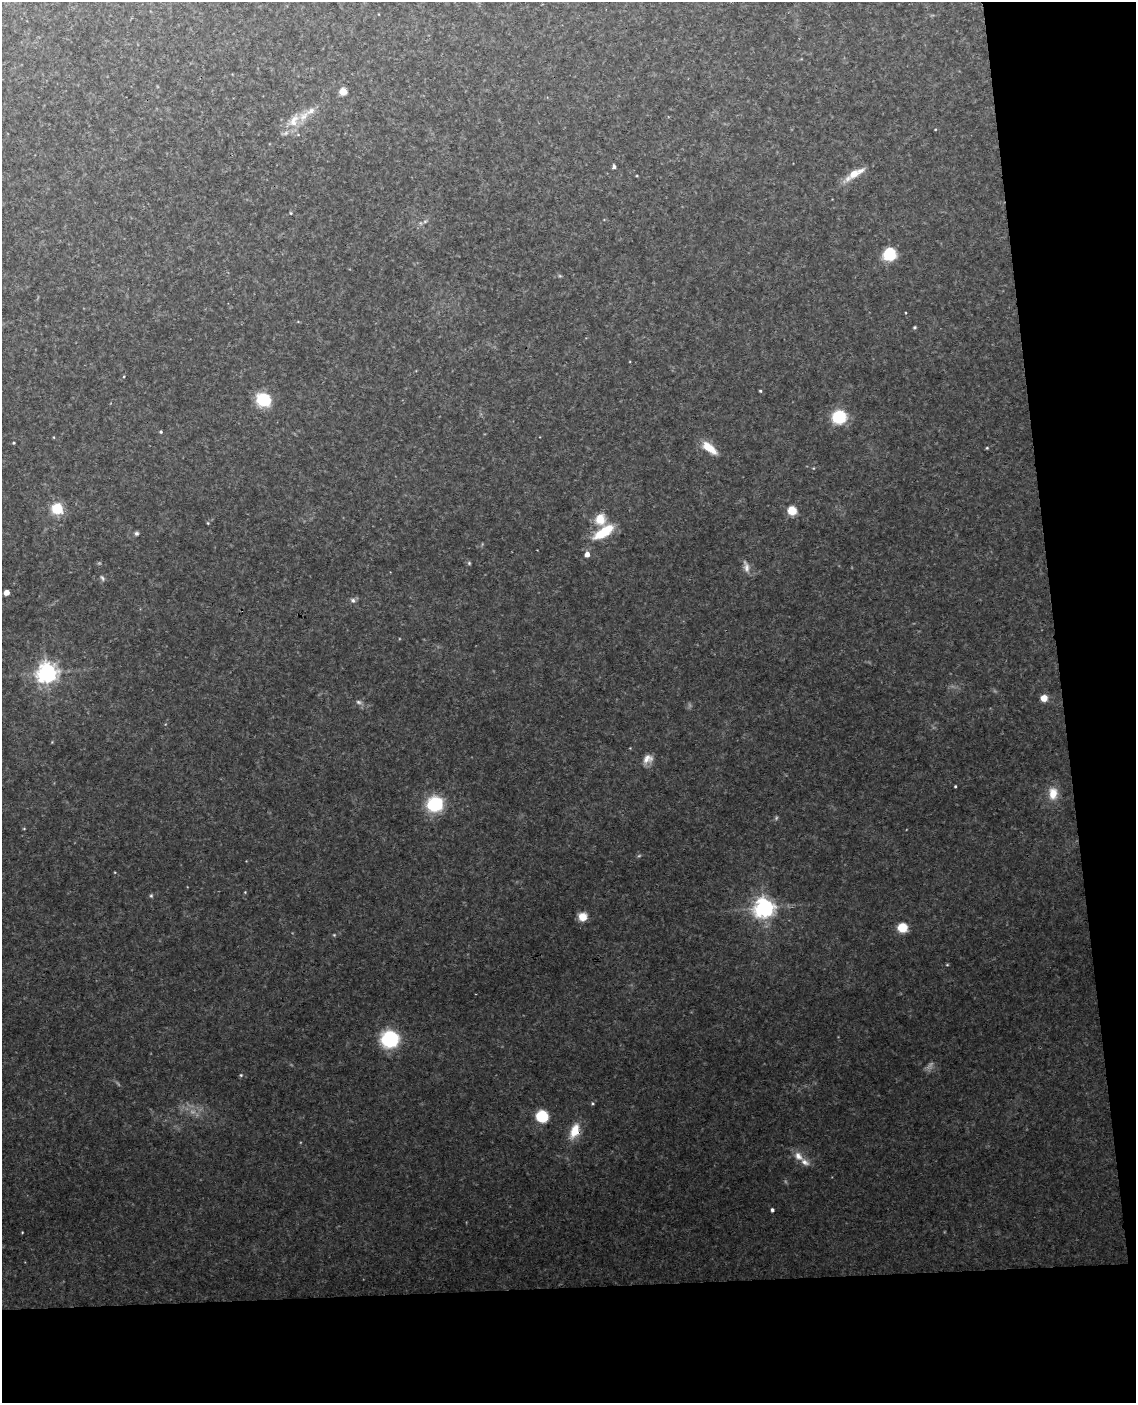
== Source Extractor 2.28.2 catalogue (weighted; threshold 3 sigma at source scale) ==
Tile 12 of 4 x 3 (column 4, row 3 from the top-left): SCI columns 3463-4596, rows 243-1643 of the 4654 x 4584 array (HDU 1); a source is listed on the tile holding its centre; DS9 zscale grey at full resolution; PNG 1138 x 1405 px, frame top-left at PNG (2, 2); no overlay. Shown black and unused: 15% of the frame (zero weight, under 3 of 4 exposures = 6% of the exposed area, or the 3 px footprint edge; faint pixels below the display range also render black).
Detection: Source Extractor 2.28.2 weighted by HDU 2 'WHT'; one run over the whole footprint, this tile lists its part. Background 0.153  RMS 0.0097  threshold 0.0435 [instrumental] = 3 sigma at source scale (4.5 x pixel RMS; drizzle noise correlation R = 1.50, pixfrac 1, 0.05/0.05 arcsec/px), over >= 5 px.
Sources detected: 38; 1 inside a brighter listed object's ellipse — not listed separately; the other 37 listed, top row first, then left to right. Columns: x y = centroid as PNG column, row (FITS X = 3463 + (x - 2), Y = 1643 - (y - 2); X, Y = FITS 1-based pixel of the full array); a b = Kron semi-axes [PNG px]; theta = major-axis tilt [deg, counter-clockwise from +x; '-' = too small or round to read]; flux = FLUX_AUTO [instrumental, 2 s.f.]
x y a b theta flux
343 91 4 4 - 22
311 111 9 6 63 3.5
293 121 16 9 78 9.2
614 167 5 4 - 1.6
854 173 19 8 38 12
889 254 7 7 - 60
760 391 3 3 - 0.79
263 400 10 9 - 40
839 417 9 9 - 45
161 432 4 3 - 0.99
14 443 4 3 - 0.73
709 448 18 8 -38 13
57 508 9 9 - 23
792 510 6 6 - 16
600 519 13 12 - 11
604 532 21 8 34 28
136 533 7 4 8 1.5
587 554 4 4 - 6.8
746 568 12 7 -90 3.9
6 592 4 4 - 6
353 600 6 5 - 1.7
47 673 7 6 - 440
1044 698 5 5 - 9.5
358 702 6 5 - 1.7
647 759 14 9 33 5.7
955 786 3 3 - 0.76
1053 793 16 11 87 10
435 804 10 9 - 60
151 896 6 4 0 1.1
764 908 6 6 - 500
582 917 9 8 - 8.7
902 928 6 6 - 21
390 1039 10 10 - 87
542 1116 7 7 - 43
575 1131 17 10 69 14
798 1156 13 8 -50 6.2
772 1210 3 3 - 1.7
Overlapping masked pixels (flux is a lower limit): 1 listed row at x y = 575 1131